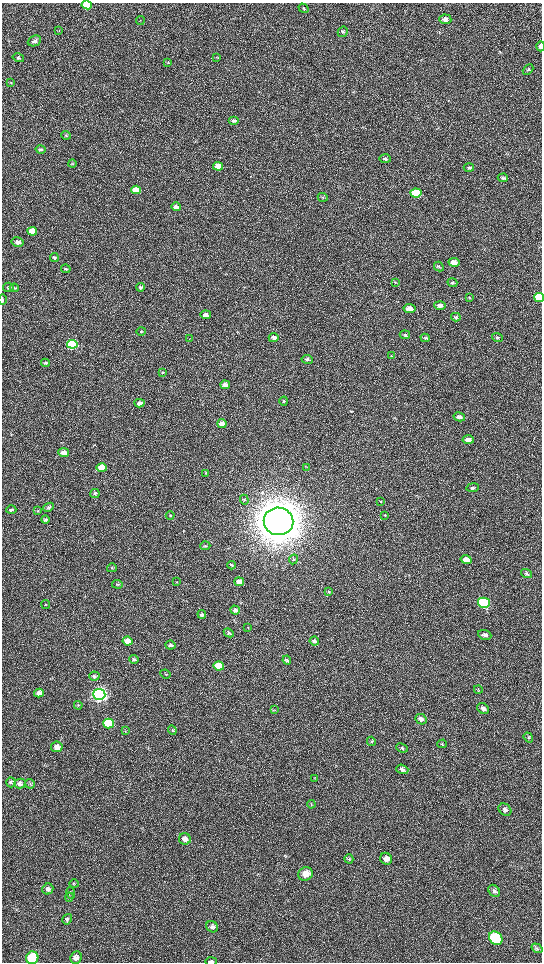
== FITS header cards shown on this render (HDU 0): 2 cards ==
NAXIS1  =                 1080 / length of data axis 1
NAXIS2  =                 1920 / length of data axis 2

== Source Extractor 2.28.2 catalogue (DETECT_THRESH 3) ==
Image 1080 x 1920 px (HDU 0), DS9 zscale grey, zoomed out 1/2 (1 PNG px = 2 x 2 image px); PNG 544 x 964 px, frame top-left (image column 1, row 1919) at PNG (2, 3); each listed source drawn as its Kron ellipse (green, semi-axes under 4 px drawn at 4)
Background 517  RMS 35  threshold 106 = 3 sigma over >= 5 px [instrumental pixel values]
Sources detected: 140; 2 cannot appear on this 1/2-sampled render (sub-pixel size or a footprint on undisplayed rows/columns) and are neither listed nor drawn; the other 138 listed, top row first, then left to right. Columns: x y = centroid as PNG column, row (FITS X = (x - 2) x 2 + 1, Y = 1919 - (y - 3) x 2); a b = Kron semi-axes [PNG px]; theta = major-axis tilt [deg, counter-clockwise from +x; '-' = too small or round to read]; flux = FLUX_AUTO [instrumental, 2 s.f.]
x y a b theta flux
87 5 5 4 - 2.2e+05
304 8 5 3 - 9.0e+03
445 19 6 5 - 2.6e+04
140 21 4 2 - 4.7e+03
59 31 3 2 - 4.1e+03
343 32 5 5 - 1.4e+04
34 41 7 5 25 2.3e+04
541 46 5 3 - 3.2e+04
217 57 4 3 - 5.5e+03
18 58 6 4 -14 1.2e+04
168 62 4 3 - 6.5e+03
528 70 6 4 42 1.2e+04
10 82 3 2 - 4.3e+03
234 120 5 3 - 1.5e+04
66 135 5 3 - 7.9e+03
40 149 5 4 - 1.1e+04
385 159 6 4 -1 1.2e+04
72 164 4 3 - 6.9e+03
218 166 5 4 - 6.8e+04
469 168 5 4 - 1.2e+04
503 178 5 4 - 1.1e+04
136 190 5 4 - 1.1e+05
416 193 5 4 - 3.5e+05
323 197 5 4 - 9.4e+03
176 207 5 4 - 3.2e+04
32 231 5 4 - 1.4e+05
17 242 6 5 - 3.1e+04
54 257 4 3 - 1.2e+04
454 262 5 4 - 6.9e+04
439 267 5 4 - 1.2e+04
66 269 5 4 - 1.1e+04
395 282 4 3 - 5.4e+03
452 283 5 3 - 9.0e+03
8 287 5 4 - 1.7e+04
141 287 4 3 - 1.1e+04
14 288 4 4 - 9.2e+03
469 298 4 3 - 4.9e+03
539 298 5 4 - 2.8e+05
2 300 5 2 - 1.0e+04
440 306 6 4 -5 2.6e+04
409 308 6 4 -8 4.5e+04
206 315 5 4 - 2.6e+04
456 317 5 3 - 9.6e+03
141 332 5 4 - 8.7e+03
405 335 5 4 - 1.2e+04
497 337 6 4 -21 1.1e+04
190 338 3 2 - 3.7e+03
274 338 5 4 - 2.5e+04
425 338 4 3 - 8.7e+03
72 344 5 4 - 9.6e+05
391 356 4 2 - 4.1e+03
307 359 6 3 -9 1.6e+04
46 363 4 3 - 1.0e+04
162 372 4 4 - 8.2e+03
225 385 5 4 - 3.3e+04
284 401 4 3 - 7.1e+03
139 403 5 4 - 3.4e+04
459 417 6 4 -12 2.6e+04
222 424 4 3 - 4.6e+04
468 439 5 4 - 3.1e+04
64 452 5 4 - 4.5e+04
306 467 3 2 - 3.7e+03
101 468 5 4 - 1.2e+05
205 473 3 2 - 3.7e+03
473 488 6 4 8 1.2e+04
95 493 4 4 - 1.4e+04
244 500 5 3 - 8.6e+03
381 502 4 3 - 5.6e+03
49 507 5 4 - 1.2e+04
11 510 5 4 - 1.2e+04
38 511 4 3 - 5.0e+03
385 515 4 3 - 6.7e+03
170 516 4 4 - 9.6e+03
45 520 4 3 - 1.2e+04
278 521 15 14 - 2.4e+07
205 546 5 3 - 9.3e+03
293 559 5 4 - 9.7e+03
466 560 5 4 - 7.1e+04
231 565 4 3 - 6.3e+03
112 568 5 3 - 8.3e+03
526 574 6 4 -18 1.1e+04
177 582 3 2 - 4.3e+03
239 582 5 4 - 6.9e+04
117 584 5 3 - 9.1e+03
328 592 4 3 - 5.3e+03
484 603 6 5 - 1.1e+06
46 605 4 3 - 6.8e+03
235 610 5 4 - 2.0e+04
202 614 4 4 - 1.2e+04
248 628 3 2 - 4.1e+03
229 633 5 4 - 1.3e+04
485 635 7 5 -21 2.1e+04
128 641 5 4 - 8.3e+04
314 641 5 4 - 1.5e+04
170 645 5 4 - 1.6e+04
134 659 5 4 - 1.2e+04
287 660 4 4 - 9.4e+03
219 666 5 4 - 2.2e+05
165 674 5 2 - 5.6e+03
94 676 5 4 - 1.5e+04
478 689 4 3 - 6.6e+03
39 693 5 4 - 3.8e+04
99 694 6 5 - 4.1e+06
78 705 4 3 - 6.9e+03
483 708 6 5 - 2.0e+04
274 710 3 3 - 5.3e+03
421 719 6 5 - 2.4e+04
108 724 5 5 - 4.4e+05
172 730 5 3 - 9.1e+03
125 731 3 2 - 4.4e+03
528 738 5 3 - 7.3e+03
371 741 5 3 - 6.5e+03
442 744 4 3 - 7.3e+03
57 747 6 5 - 4.4e+04
402 748 6 4 -22 1.4e+04
402 769 6 4 -19 1.8e+04
315 779 3 2 - 4.4e+03
11 782 5 4 - 1.3e+04
20 783 6 5 - 2.3e+04
30 784 5 4 - 1.0e+04
311 804 4 3 - 5.7e+03
505 810 7 5 -41 2.2e+04
185 839 6 5 - 2.9e+04
349 859 4 4 - 1.0e+04
386 859 6 5 - 3.7e+04
306 874 7 6 - 7.0e+04
74 884 5 3 - 7.8e+03
48 889 5 5 - 1.8e+04
494 891 7 5 -55 1.8e+04
71 893 6 3 -75 1.1e+04
69 897 5 3 - 8.1e+03
67 919 5 4 - 1.3e+04
212 927 6 5 - 2.0e+04
496 938 7 6 - 6.2e+05
537 948 6 4 -33 1.2e+04
76 957 6 5 - 3.0e+04
32 958 6 6 - 3.9e+05
211 961 6 2 2 1.6e+04
At the frame edge (FLAGS 8, measured only in part): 6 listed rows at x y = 87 5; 541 46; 539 298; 2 300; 32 958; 211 961
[2 sub-pixel or undisplayed-footprint detections neither listed nor drawn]